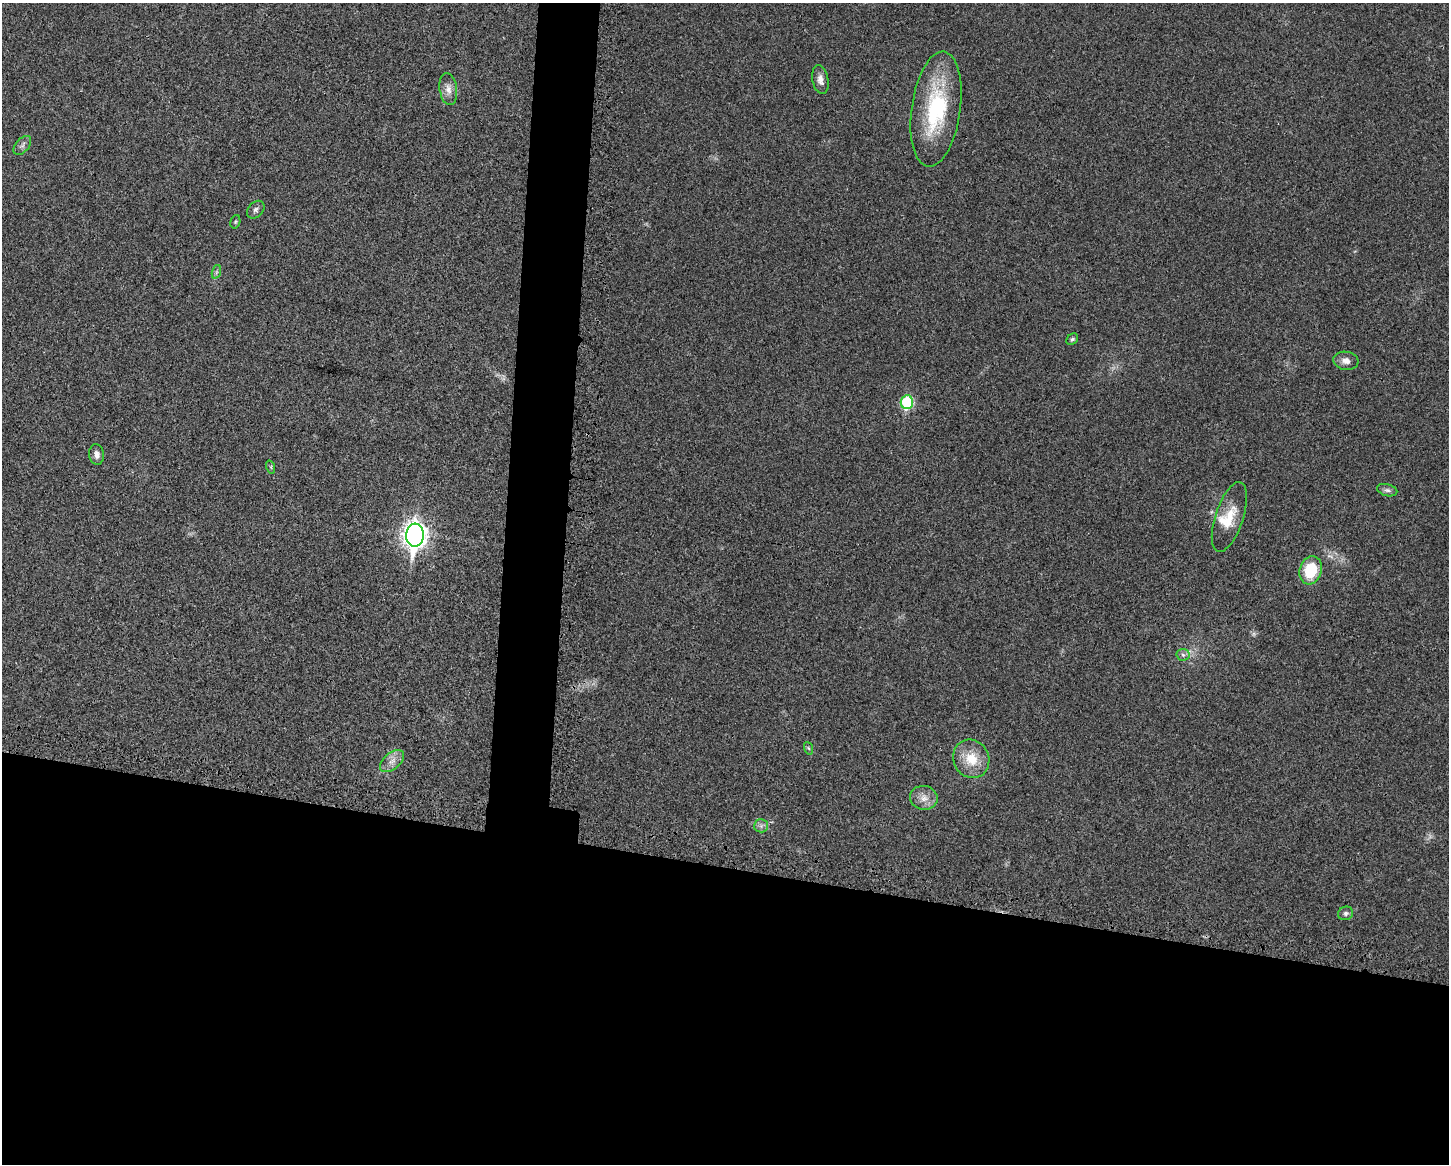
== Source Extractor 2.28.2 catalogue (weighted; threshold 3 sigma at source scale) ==
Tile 11 of 3 x 4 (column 2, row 4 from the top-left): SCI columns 1672-3118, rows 34-1195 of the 4705 x 4716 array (HDU 1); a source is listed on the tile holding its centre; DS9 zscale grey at full resolution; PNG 1451 x 1166 px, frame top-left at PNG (2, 3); each listed source drawn as its Kron ellipse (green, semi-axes under 4 px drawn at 4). Shown black and unused: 29% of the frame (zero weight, under 3 of 4 exposures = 3% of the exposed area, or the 3 px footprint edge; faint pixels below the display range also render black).
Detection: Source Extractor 2.28.2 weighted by HDU 2 'WHT'; one run over the whole footprint, this tile lists its part. Background 0.0234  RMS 0.0057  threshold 0.0255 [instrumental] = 3 sigma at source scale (4.5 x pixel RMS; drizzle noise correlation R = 1.50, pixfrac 1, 0.05/0.05 arcsec/px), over >= 5 px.
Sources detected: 25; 1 too faint to see at this stretch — neither listed nor drawn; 1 inside a brighter listed object's ellipse — not listed separately; the other 23 listed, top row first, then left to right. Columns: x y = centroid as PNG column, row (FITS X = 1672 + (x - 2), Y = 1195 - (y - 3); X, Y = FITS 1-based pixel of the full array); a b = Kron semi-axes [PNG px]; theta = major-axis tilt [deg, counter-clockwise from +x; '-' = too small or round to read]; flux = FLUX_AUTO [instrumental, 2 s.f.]
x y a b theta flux
820 80 15 8 -79 3.8
448 89 16 8 -82 4.3
936 109 58 24 82 55
22 145 11 6 50 1.9
256 210 10 7 46 1.9
235 222 7 4 72 0.8
216 272 7 4 71 1.2
1072 339 7 5 44 1.1
1346 361 12 9 -8 3.7
907 402 7 6 - 44
97 454 10 7 -82 3.1
271 467 7 4 -72 0.82
1387 490 10 6 -14 1.8
1229 517 36 14 72 14
415 535 11 9 86 440
1311 570 14 11 72 23
1183 655 6 6 - 1.5
808 748 6 4 -70 0.84
971 759 19 17 -63 14
392 761 14 8 41 4.2
924 798 14 12 -11 5.6
761 826 7 6 - 1.8
1346 913 8 6 24 1.6